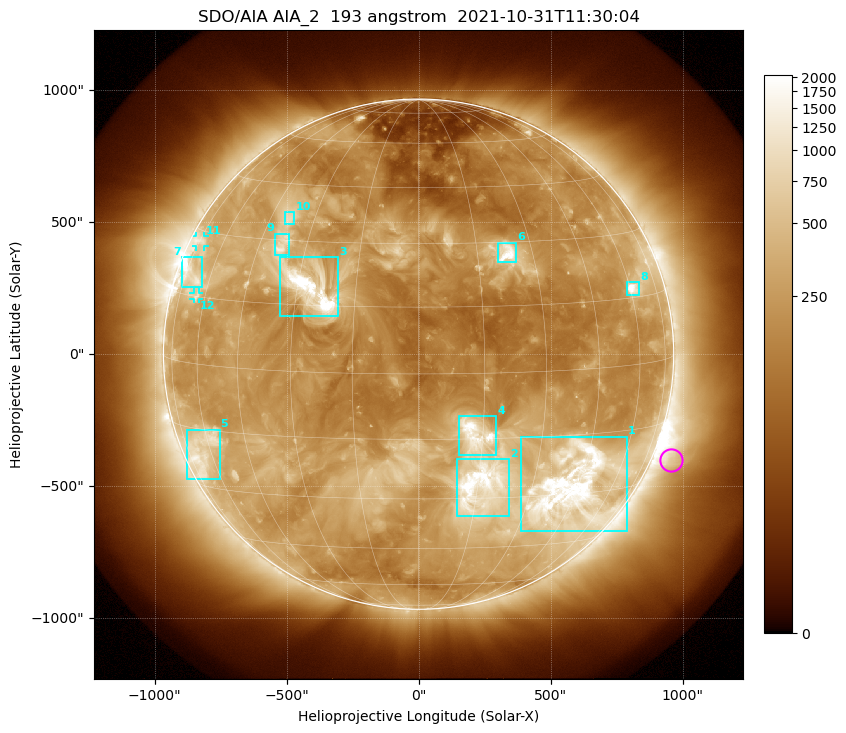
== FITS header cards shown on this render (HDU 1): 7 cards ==
TELESCOP= 'SDO/AIA '           / For AIA: SDO/AIA
INSTRUME= 'AIA_2   '           / For AIA: AIA_ATA1, AIA_ATA2, AIA_ATA3 or AIA_AT
WAVELNTH=                  193 / [angstrom] Wavelength
WAVEUNIT= 'angstrom'           / Wavelength unit: angstrom
DATE-OBS= '2021-10-31T11:30:04.847' / [ISO] Date when observation started; ISO 8
CTYPE1  = 'HPLN-TAN'           / CTYPE1: HPLN
CTYPE2  = 'HPLT-TAN'           / CTYPE2: HPLT

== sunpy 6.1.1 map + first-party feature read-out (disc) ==
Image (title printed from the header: SDO/AIA AIA_2  193 angstrom  2021-10-31T11:30:04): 1024 x 1024 px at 2.4 arcsec/px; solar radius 967 arcsec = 403 px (full disc in frame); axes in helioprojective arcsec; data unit not stated in the header (colour bar unlabelled)
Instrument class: DISC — disc imager (sunpy class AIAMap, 193 A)
Bright regions (active regions / flare kernels): reference = the median radial profile (limb darkening/brightening removed); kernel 9 px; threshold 5 sigma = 522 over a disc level ~222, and >= 1.15x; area >= 12 px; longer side >= 10 px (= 24 arcsec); searched inside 0.97 R_sun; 12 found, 12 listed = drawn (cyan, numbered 1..; 2 of them under ~33 arcsec drawn as corner ticks so the feature stays visible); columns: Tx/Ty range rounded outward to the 5 arcsec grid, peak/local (2 s.f.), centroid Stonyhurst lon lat
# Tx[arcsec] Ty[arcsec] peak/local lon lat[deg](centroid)
1 385..790 -670..-310 13 +42 -28
2 145..345 -615..-395 12 +16 -27
3 -525..-305 145..370 15 -26 +18
4 150..295 -385..-235 14 +13 -14
5 -875..-750 -475..-285 4.8 -64 -20
6 300..370 345..425 8.9 +23 +27
7 -900..-820 255..370 6.5 -70 +19
8 790..835 225..275 10 +61 +17
9 -545..-490 375..455 5 -37 +29
10 -510..-470 495..540 3.7 -38 +36
11 -845..-810 405..450 3.8 -74 +28
12 -855..-830 205..235 3.7 -64 +15
Off-limb structures (1.02-1.3 R_sun): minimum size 162 px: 7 found; the strongest spans PA ~215..270 deg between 1.02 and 1.3 R_sun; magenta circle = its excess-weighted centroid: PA ~245 deg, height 1.07 R_sun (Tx ~955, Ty ~-400 arcsec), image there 2.4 x the reference